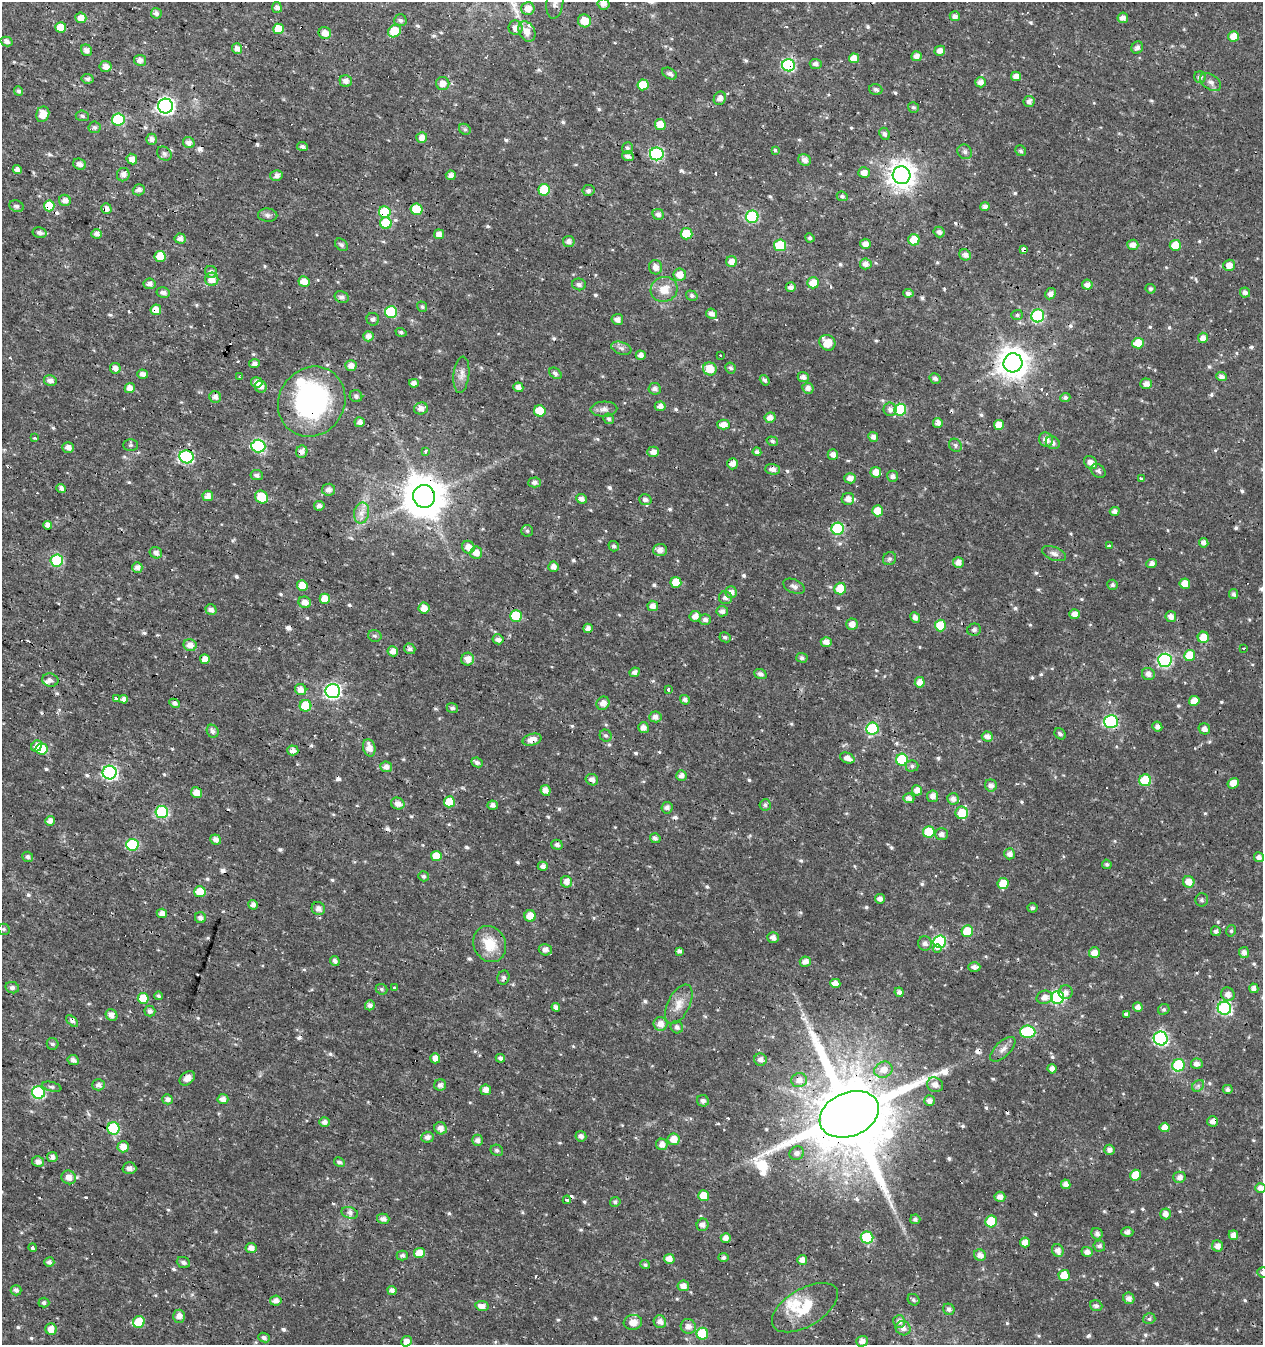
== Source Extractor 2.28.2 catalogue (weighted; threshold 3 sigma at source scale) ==
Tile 11 of 4 x 4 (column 3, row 3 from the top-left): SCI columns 2800-4060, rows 1345-2687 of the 5534 x 5379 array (HDU 1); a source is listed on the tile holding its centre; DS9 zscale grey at full resolution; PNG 1265 x 1347 px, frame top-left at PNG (2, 2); each listed source drawn as its Kron ellipse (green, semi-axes under 4 px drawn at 4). Shown black and unused: <1% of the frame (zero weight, under 3 of 4 exposures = <1% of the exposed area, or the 3 px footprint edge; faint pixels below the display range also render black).
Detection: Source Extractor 2.28.2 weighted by HDU 2 'WHT'; one run over the whole footprint, this tile lists its part. Background 0.0159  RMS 0.0022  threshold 0.00973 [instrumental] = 3 sigma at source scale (4.5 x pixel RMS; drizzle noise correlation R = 1.50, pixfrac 1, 0.0396/0.0396 arcsec/px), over >= 5 px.
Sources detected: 686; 2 inside a brighter object's white glare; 23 cosmic-ray / hot-pixel residue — neither listed nor drawn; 4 inside a brighter listed object's ellipse — not listed separately; of the other 657, all 500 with FLUX_AUTO >= 0.421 (the completeness limit of this list) listed and drawn (157 fainter detections not listed), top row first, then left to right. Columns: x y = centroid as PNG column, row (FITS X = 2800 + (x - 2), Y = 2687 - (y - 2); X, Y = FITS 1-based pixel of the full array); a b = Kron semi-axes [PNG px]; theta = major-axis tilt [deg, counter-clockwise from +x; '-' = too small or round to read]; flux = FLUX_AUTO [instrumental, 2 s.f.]
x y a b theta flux
555 3 16 8 83 1.3
604 4 6 5 - 1.2
277 7 5 5 - 1.1
528 9 6 6 - 1.9
156 13 5 5 - 0.8
955 16 5 5 - 0.97
81 18 5 5 - 1.7
1123 18 5 5 - 1.2
400 20 6 6 - 0.5
584 21 6 6 - 3.2
61 27 5 5 - 3.1
516 28 7 7 - 1.6
278 29 5 5 - 3.6
394 31 7 5 46 5.4
527 31 11 7 -61 2.1
325 33 6 6 - 1.8
1234 36 5 5 - 2.8
6 41 6 4 -14 0.89
1137 48 6 5 - 0.8
237 49 5 5 - 1.1
86 50 6 5 - 1.2
940 51 5 5 - 1.3
917 56 5 5 - 1.4
854 58 5 5 - 2.1
140 60 6 5 - 1.3
816 64 6 5 - 0.81
789 65 6 6 - 30
106 66 6 5 - 1.5
670 74 8 5 -28 0.74
1016 76 5 4 - 1.3
1200 77 6 5 - 0.76
87 79 6 4 -9 0.5
346 81 6 5 - 1.2
981 82 5 5 - 1.2
1211 82 11 7 -35 0.99
443 84 6 6 - 1.7
643 85 5 5 - 4
876 90 6 5 - 0.69
19 91 5 4 - 0.55
720 98 7 6 - 1.1
1029 102 5 5 - 0.85
166 106 7 7 - 68
913 107 5 5 - 0.43
43 114 8 6 69 2.8
82 116 7 5 -7 0.53
118 120 6 6 - 17
660 124 6 5 - 2.9
95 127 6 5 - 0.53
465 129 6 5 - 0.43
885 134 6 5 - 0.68
422 137 5 5 - 1.7
152 139 5 5 - 1.1
189 143 6 5 - 1.2
302 146 5 4 - 0.61
628 148 6 5 - 0.5
775 150 4 4 - 0.8
1021 151 6 5 - 0.47
965 152 8 6 -46 0.66
164 153 8 6 -38 0.72
657 154 7 6 - 25
628 156 6 5 - 1
132 159 5 5 - 1.3
805 160 6 5 - 1.1
80 164 6 5 - 1.1
17 169 4 4 - 1.1
864 173 5 5 - 1.5
123 175 7 6 - 1.2
451 175 5 5 - 1.2
901 175 9 9 - 220
276 176 6 5 - 0.93
139 190 6 5 - 1.1
544 190 6 6 - 8.1
588 190 6 5 - 0.69
842 196 5 4 - 0.47
65 200 6 5 - 1.3
16 206 7 5 -23 0.61
49 206 5 5 - 6.8
985 207 4 4 - 1
106 209 5 5 - 1.2
417 209 6 5 - 6.9
385 212 6 6 - 7.8
658 214 6 5 - 0.89
268 215 10 6 -5 0.7
752 217 6 6 - 18
386 223 6 5 - 7
939 232 5 5 - 0.86
40 233 7 5 -14 0.8
97 234 5 4 - 0.97
439 234 5 5 - 1.4
687 234 6 5 - 5.7
180 238 6 5 - 1.2
810 238 5 4 - 0.51
914 240 6 5 - 3.6
569 241 6 5 - 1.1
865 244 5 5 - 1.3
341 245 7 5 -40 0.53
780 245 6 6 - 8.1
1133 245 5 5 - 1.3
1175 245 5 5 - 4.8
1023 250 4 3 - 8.1
965 255 6 5 - 1
160 256 5 5 - 3.7
732 262 5 5 - 1.8
866 264 6 5 - 1.1
1229 265 6 5 - 1.6
655 267 7 6 - 1.3
211 272 6 6 - 0.94
680 275 6 6 - 2.1
212 279 6 6 - 2.2
304 282 5 5 - 2.3
813 283 6 5 - 3.2
150 284 6 5 - 1
579 284 7 5 -15 0.69
1087 285 5 5 - 1.1
791 287 5 4 - 1
664 289 13 12 - 3
1150 289 5 4 - 0.55
163 292 6 5 - 0.99
908 293 5 4 - 0.79
1245 293 5 5 - 0.92
1050 294 6 5 - 1.1
692 296 6 5 - 0.59
342 297 7 5 -23 0.78
422 307 5 4 - 0.46
156 310 5 5 - 2.3
391 312 6 6 - 15
711 314 5 5 - 1.1
1017 315 6 5 - 0.43
1038 316 6 6 - 22
373 319 6 6 - 0.71
617 319 6 5 - 1
401 332 5 4 - 0.43
368 336 5 5 - 1.2
1203 338 5 5 - 1.4
827 343 8 7 - 3.8
1138 343 6 5 - 3.9
621 348 10 6 -16 0.76
641 355 5 4 - 1.1
720 355 3 3 - 0.47
1013 363 9 9 - 300
254 364 5 4 - 0.86
351 366 6 5 - 1.5
115 368 5 5 - 1.3
730 368 5 5 - 0.54
710 369 7 6 - 3.2
555 373 7 5 -40 0.64
143 374 5 4 - 1
461 375 18 7 83 1.6
240 377 4 3 - 0.75
803 377 6 5 - 1
1222 377 5 4 - 0.96
935 378 5 5 - 0.68
765 380 6 4 -55 0.57
50 381 6 5 - 1.2
257 382 5 5 - 1.5
414 383 5 4 - 1.2
1146 384 6 5 - 1.3
261 387 6 6 - 1.2
518 387 5 5 - 1.2
130 388 5 5 - 1.7
808 388 6 5 - 1.1
655 389 6 6 - 0.88
356 396 6 6 - 0.63
215 397 6 5 - 1.1
1065 397 5 4 - 0.57
312 402 36 32 57 37
660 406 5 4 - 1.2
421 408 7 6 - 1.5
604 409 13 7 2 1.1
890 409 7 6 - 0.98
900 410 6 6 - 13
540 411 6 5 - 4.3
770 418 5 5 - 1.3
609 419 5 5 - 0.48
360 422 5 5 - 0.97
938 423 5 5 - 1.2
723 425 6 5 - 1.7
999 425 5 5 - 2.8
873 437 5 5 - 1
35 438 3 3 - 0.59
1046 440 7 6 - 1.5
772 441 6 4 -17 0.42
1053 443 7 6 - 0.92
131 445 7 5 1 0.46
955 445 7 6 - 0.55
258 446 7 6 - 22
68 447 6 5 - 1.3
425 451 3 3 - 1.7
302 452 6 5 - 1.3
653 452 6 5 - 1.2
757 452 4 4 - 0.69
833 455 5 5 - 1.1
186 457 7 6 - 27
1091 463 7 5 -43 1.6
733 464 5 5 - 1.4
772 469 7 5 -3 1.1
1098 471 8 6 -40 0.6
876 472 5 5 - 1.8
257 475 6 5 - 0.66
892 476 5 5 - 0.8
850 478 6 5 - 1.3
1141 479 4 3 - 0.95
534 482 6 5 - 0.83
61 488 5 4 - 1
328 490 6 6 - 1
208 496 5 5 - 1.5
424 496 11 11 - 660
262 497 7 6 - 6.8
582 499 5 5 - 1.1
645 499 6 5 - 0.72
848 499 6 6 - 1.4
319 506 5 5 - 0.8
878 511 5 5 - 3.5
1115 511 5 4 - 0.98
362 513 10 7 78 1.4
48 525 4 4 - 1.1
838 529 6 6 - 16
527 531 6 5 - 0.43
1204 543 5 4 - 1.1
614 546 5 5 - 0.51
1109 546 3 3 - 1.1
468 547 6 6 - 1.6
660 550 7 6 - 1.3
156 553 6 5 - 1
476 553 6 6 - 1.8
1054 554 12 6 -21 1
889 559 7 6 - 0.59
57 561 6 6 - 15
958 562 5 5 - 1.5
1152 564 5 4 - 1
137 567 5 5 - 1.1
553 567 5 5 - 1.2
676 582 5 5 - 4.1
1185 584 5 5 - 2.4
302 585 5 5 - 2.8
1113 585 5 5 - 0.52
794 586 11 6 -25 0.79
840 589 6 6 - 3.4
731 592 6 5 - 1.3
1234 594 5 4 - 0.78
725 598 6 6 - 1
325 599 5 5 - 3.1
305 602 6 5 - 1.5
653 606 5 5 - 1.3
424 608 5 5 - 2.2
211 610 6 5 - 1
722 611 6 5 - 0.91
1074 614 5 5 - 1.4
516 616 6 6 - 6.7
695 616 6 5 - 1.4
915 617 5 4 - 1
1171 617 5 5 - 1.4
705 620 6 5 - 0.81
852 624 6 5 - 1.5
940 625 6 5 - 7
588 628 5 4 - 1
974 630 7 6 - 0.69
375 636 7 6 - 0.48
725 637 6 5 - 0.42
1203 637 5 5 - 3.2
498 639 5 5 - 1.1
826 642 5 5 - 1.4
190 645 6 6 - 1.7
1244 648 3 3 - 0.43
410 649 6 5 - 0.64
393 651 5 5 - 1.4
1190 655 5 5 - 4.8
802 658 5 5 - 0.59
205 659 5 5 - 1.8
468 659 6 6 - 1.6
1165 660 7 6 - 32
635 672 5 4 - 0.87
760 674 6 5 - 0.75
1148 674 6 6 - 1.1
50 680 8 6 -11 0.86
920 682 5 5 - 1.7
301 689 6 5 - 1.6
669 690 3 3 - 0.84
333 691 7 7 - 48
116 699 4 3 - 4.6
124 699 4 4 - 1
685 700 5 5 - 0.76
1194 701 5 5 - 2.1
174 703 5 4 - 0.77
603 703 7 6 - 1.6
305 706 6 5 - 7.2
452 708 5 5 - 0.54
655 717 6 5 - 1.1
1111 722 7 6 - 28
1157 727 5 5 - 1
643 728 5 5 - 1.2
872 729 6 6 - 18
1204 729 6 5 - 1.1
213 731 7 5 -61 0.77
1060 734 6 5 - 0.58
606 736 6 5 - 0.46
987 736 5 5 - 1.1
532 740 10 5 15 2
37 746 6 5 - 1.5
369 748 9 6 -77 2.1
42 749 6 5 - 6.5
293 750 5 5 - 1.3
847 758 7 5 -23 1.4
902 760 6 6 - 13
477 762 6 4 -25 0.7
912 766 6 5 - 0.5
386 767 6 5 - 1.2
110 773 7 7 - 42
681 776 5 5 - 1
592 780 6 5 - 1.1
1145 780 6 6 - 9.5
1233 783 6 5 - 2.2
991 785 6 6 - 1.1
545 790 5 5 - 1.4
917 790 5 5 - 1.5
196 793 5 5 - 1.9
933 796 6 5 - 1.4
909 798 5 5 - 1.1
953 799 6 5 - 0.98
449 802 5 5 - 4.9
398 803 7 6 - 1.4
493 805 5 4 - 0.91
765 805 5 5 - 0.57
667 808 6 5 - 0.91
162 812 6 6 - 21
962 813 6 6 - 4.7
50 821 5 5 - 1.3
929 832 6 5 - 6.4
942 834 6 5 - 1
655 838 5 5 - 0.7
216 839 5 5 - 1.2
132 845 6 6 - 14
557 845 6 5 - 0.71
1010 854 5 5 - 1.2
436 856 5 5 - 2.9
28 857 5 5 - 0.63
1259 857 5 5 - 1
1107 864 5 4 - 0.47
543 866 5 4 - 0.95
424 876 5 5 - 0.52
566 882 6 5 - 1.4
1189 882 6 5 - 2.2
1003 884 5 5 - 3.5
200 892 6 5 - 4.6
880 899 5 4 - 1
1202 900 6 6 - 0.47
253 905 5 4 - 1.1
1032 908 5 5 - 0.52
318 909 7 6 - 1.3
162 913 5 4 - 1.2
530 916 6 5 - 2.7
200 918 5 5 - 0.98
4 929 6 5 - 0.43
967 931 6 5 - 5.3
1216 931 5 5 - 0.7
1231 931 6 4 76 0.44
773 937 6 5 - 1.1
940 942 6 6 - 23
925 943 7 7 - 1
490 944 19 16 -63 5.5
937 948 4 3 - 11
545 950 6 5 - 1.1
679 951 4 4 - 0.69
1094 953 5 5 - 1.7
1244 953 5 5 - 1.1
335 961 5 4 - 0.89
805 962 5 5 - 1.4
974 967 6 4 0 0.87
503 978 7 6 - 0.55
835 983 5 4 - 1.5
12 988 7 5 -12 0.72
394 988 3 3 - 1.5
1254 988 5 4 - 1
381 989 6 5 - 0.47
899 992 4 4 - 0.94
1066 992 7 7 - 1
1228 994 7 6 - 1.3
158 996 4 4 - 0.43
1045 997 8 6 15 1.4
1058 997 6 6 - 27
143 998 5 5 - 4.1
679 1004 21 11 64 2.7
370 1005 5 5 - 0.85
556 1007 4 4 - 0.97
1138 1007 5 4 - 1.2
1224 1008 7 6 - 29
1164 1009 6 5 - 0.44
150 1011 5 5 - 0.79
1126 1014 4 4 - 0.58
112 1015 6 5 - 1.3
72 1021 7 4 -42 1.1
660 1024 7 7 - 1.7
677 1027 6 6 - 0.77
1028 1032 7 6 - 15
1161 1038 7 7 - 35
52 1044 6 5 - 0.56
1003 1049 16 7 44 1.3
435 1058 5 5 - 1.5
500 1058 5 4 - 0.71
73 1060 6 5 - 0.97
760 1060 6 6 - 1.2
1197 1064 6 5 - 1.1
1178 1065 6 6 - 15
1052 1069 5 4 - 1.1
883 1070 9 8 - 2.1
187 1078 8 6 39 1.7
799 1080 8 7 - 1.5
98 1085 6 5 - 0.95
440 1085 6 5 - 0.96
935 1085 8 7 - 1.4
1198 1086 7 5 45 0.53
52 1087 10 4 -14 0.5
1228 1089 5 4 - 0.71
486 1090 5 5 - 1.3
38 1092 6 6 - 23
167 1099 5 5 - 0.87
223 1099 5 5 - 1.2
703 1101 6 5 - 0.77
929 1101 5 5 - 1
849 1114 31 21 23 3900
1212 1121 5 5 - 1.1
324 1122 5 5 - 0.95
1165 1127 5 4 - 1.8
113 1128 6 6 - 17
441 1128 6 6 - 1.5
581 1136 5 5 - 0.99
427 1137 6 5 - 1.1
674 1139 6 6 - 2.7
477 1140 5 5 - 1
662 1144 6 5 - 1.4
123 1147 6 5 - 1.9
497 1150 6 5 - 0.56
1110 1150 5 5 - 1
797 1153 7 6 - 0.83
52 1157 5 5 - 1.1
38 1162 6 5 - 1.1
339 1162 5 4 - 0.58
129 1168 7 6 - 1.1
1136 1175 5 5 - 4.2
69 1177 7 6 - 1.6
1179 1177 6 5 - 1.1
1066 1184 5 4 - 1.2
1260 1188 5 5 - 1.2
704 1195 5 5 - 3.2
1000 1197 5 5 - 1.4
567 1200 4 3 - 1.7
615 1202 5 4 - 0.49
350 1213 8 5 -18 0.72
1165 1214 5 5 - 1.2
383 1219 6 5 - 1
915 1219 5 5 - 0.68
991 1221 6 5 - 6.8
702 1225 6 6 - 0.97
1127 1232 6 5 - 0.84
1097 1234 6 5 - 0.81
1233 1235 5 4 - 1.6
726 1238 5 5 - 1.3
867 1238 6 6 - 12
1025 1242 5 5 - 1.7
1099 1246 6 5 - 0.66
1217 1246 6 5 - 1.3
33 1248 4 3 - 0.8
251 1248 5 5 - 1.3
1058 1250 6 5 - 1.3
1087 1252 6 5 - 1.1
419 1253 5 5 - 2.9
980 1255 6 5 - 1.4
402 1256 5 5 - 0.69
723 1258 5 4 - 0.64
669 1259 5 5 - 1.7
802 1260 5 4 - 1.2
49 1262 5 4 - 0.69
183 1262 7 5 -23 0.66
645 1265 5 4 - 0.45
1262 1272 5 5 - 0.49
1064 1275 5 5 - 3.3
683 1286 6 5 - 1.4
16 1290 5 5 - 0.72
392 1290 5 4 - 0.94
1129 1298 6 5 - 1.1
914 1300 6 5 - 0.43
276 1301 6 5 - 1.2
44 1303 5 5 - 0.53
482 1306 7 5 -11 1.5
1096 1306 6 5 - 0.66
805 1308 37 18 31 7.6
949 1309 6 5 - 0.68
179 1316 6 6 - 1.3
1149 1319 6 5 - 0.57
899 1321 6 6 - 1.1
139 1322 6 5 - 5.4
633 1322 9 7 7 2.1
660 1322 6 6 - 1.2
688 1326 8 7 - 1.4
903 1328 7 7 - 1.2
51 1329 6 5 - 1.9
702 1334 6 6 - 9.7
264 1337 6 4 -23 0.61
406 1341 5 5 - 1.4
862 1341 6 5 - 1.2
Overlapping masked pixels (flux is a lower limit): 20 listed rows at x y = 789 65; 49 206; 106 209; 385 212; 1023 250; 156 310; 312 402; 302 452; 424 496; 57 561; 532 740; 503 978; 1058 997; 72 1021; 883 1070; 187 1078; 799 1080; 849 1114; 1212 1121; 123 1147
Isophote crosses this tile's border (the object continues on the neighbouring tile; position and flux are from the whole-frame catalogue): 3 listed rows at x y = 555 3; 1260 1188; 1262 1272